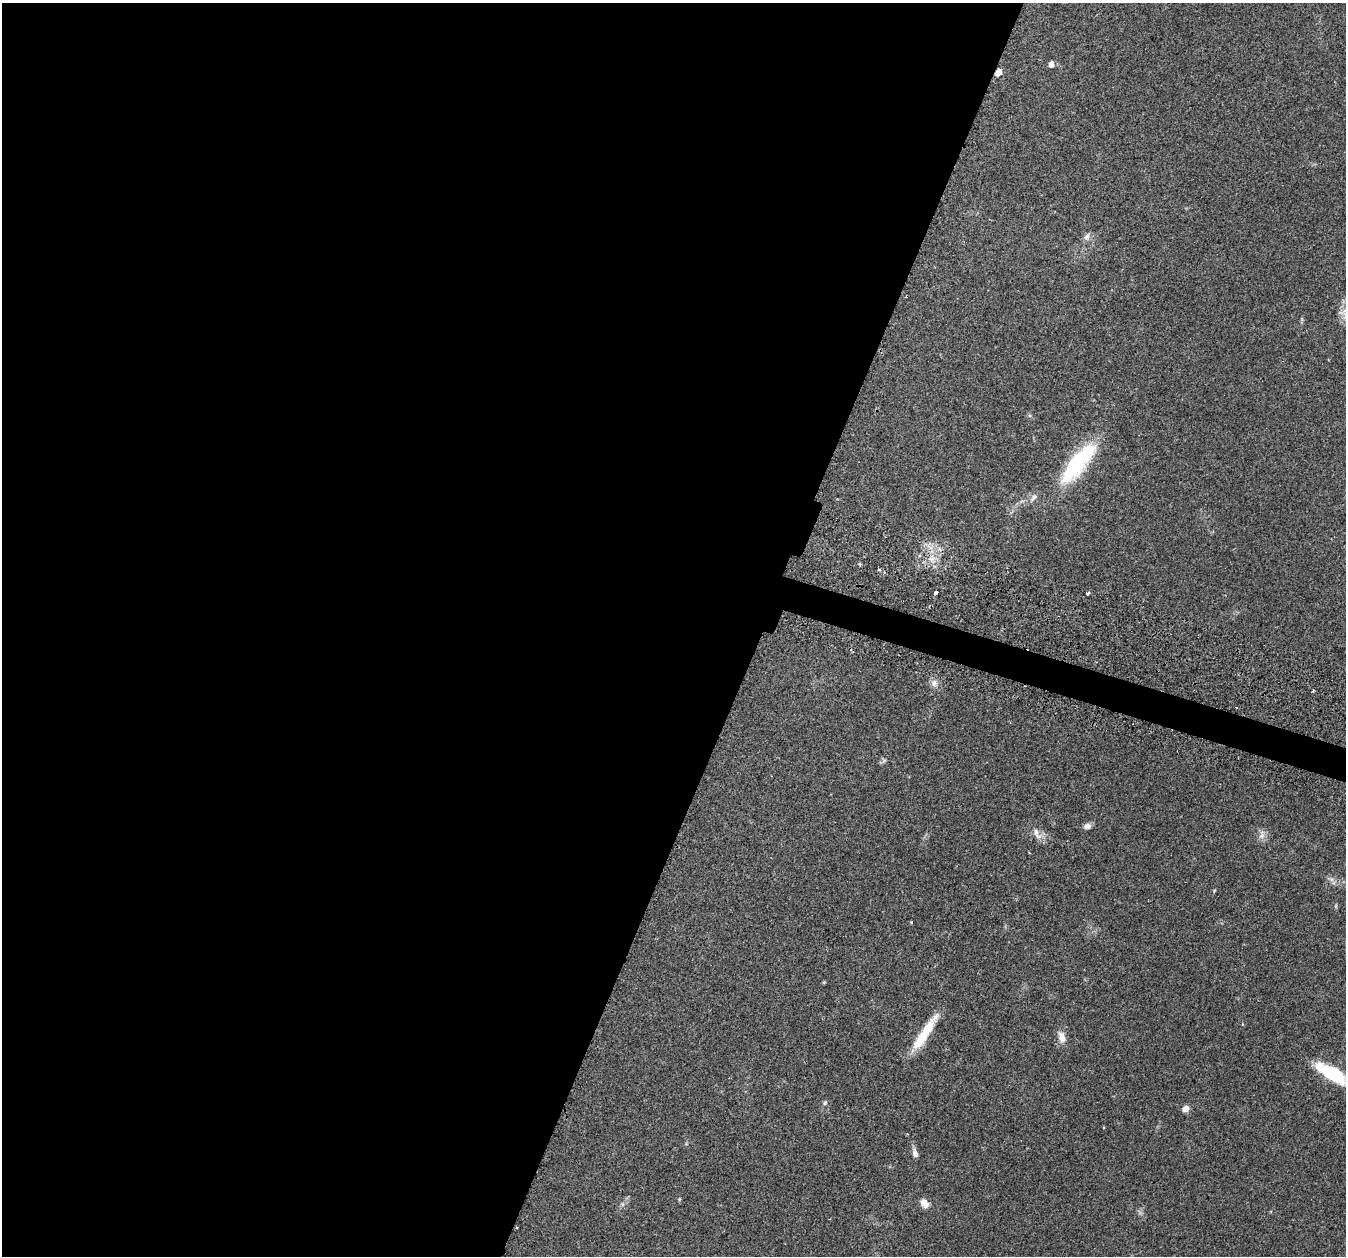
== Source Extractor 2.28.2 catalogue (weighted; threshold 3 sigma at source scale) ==
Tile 5 of 4 x 4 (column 1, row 2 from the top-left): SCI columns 52-1395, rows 2666-3919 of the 5465 x 5498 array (HDU 1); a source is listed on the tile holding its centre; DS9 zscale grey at full resolution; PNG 1348 x 1258 px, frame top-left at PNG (2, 3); no overlay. Shown black and unused: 58% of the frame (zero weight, under 2 of 3 exposures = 4% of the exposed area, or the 3 px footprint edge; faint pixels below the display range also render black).
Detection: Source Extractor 2.28.2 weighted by HDU 2 'WHT'; one run over the whole footprint, this tile lists its part. Background 0.0748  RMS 0.0069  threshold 0.0311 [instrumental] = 3 sigma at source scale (4.5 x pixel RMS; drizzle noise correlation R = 1.50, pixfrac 1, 0.05/0.05 arcsec/px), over >= 5 px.
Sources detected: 22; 1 cosmic-ray / hot-pixel residue — not listed; the other 21 listed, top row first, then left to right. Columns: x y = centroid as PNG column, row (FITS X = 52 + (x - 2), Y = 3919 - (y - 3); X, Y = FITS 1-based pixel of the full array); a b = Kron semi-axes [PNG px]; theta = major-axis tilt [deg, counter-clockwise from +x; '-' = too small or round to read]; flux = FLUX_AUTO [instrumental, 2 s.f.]
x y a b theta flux
1051 64 5 4 - 4.2
998 72 7 5 47 4.1
1087 236 10 6 51 2.4
1077 463 52 16 51 60
1033 498 9 6 52 2.4
932 559 9 4 9 2.6
936 593 4 3 - 14
1087 593 3 3 - 2
934 683 10 9 - 3.4
1087 826 9 7 9 2.6
1036 833 19 7 -59 4.7
1262 835 13 7 79 3.2
911 922 3 3 - 0.72
924 1034 47 9 54 22
1062 1037 14 9 -77 5.4
1332 1073 30 11 -30 44
825 1103 7 5 68 1.1
1185 1109 9 7 27 3.5
915 1154 10 6 -74 2.6
924 1203 11 8 -54 4.9
517 1228 3 2 - 0.7
Overlapping masked pixels (flux is a lower limit): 1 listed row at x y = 998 72
Isophote crosses this tile's border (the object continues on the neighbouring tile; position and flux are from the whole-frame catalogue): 1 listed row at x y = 1332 1073